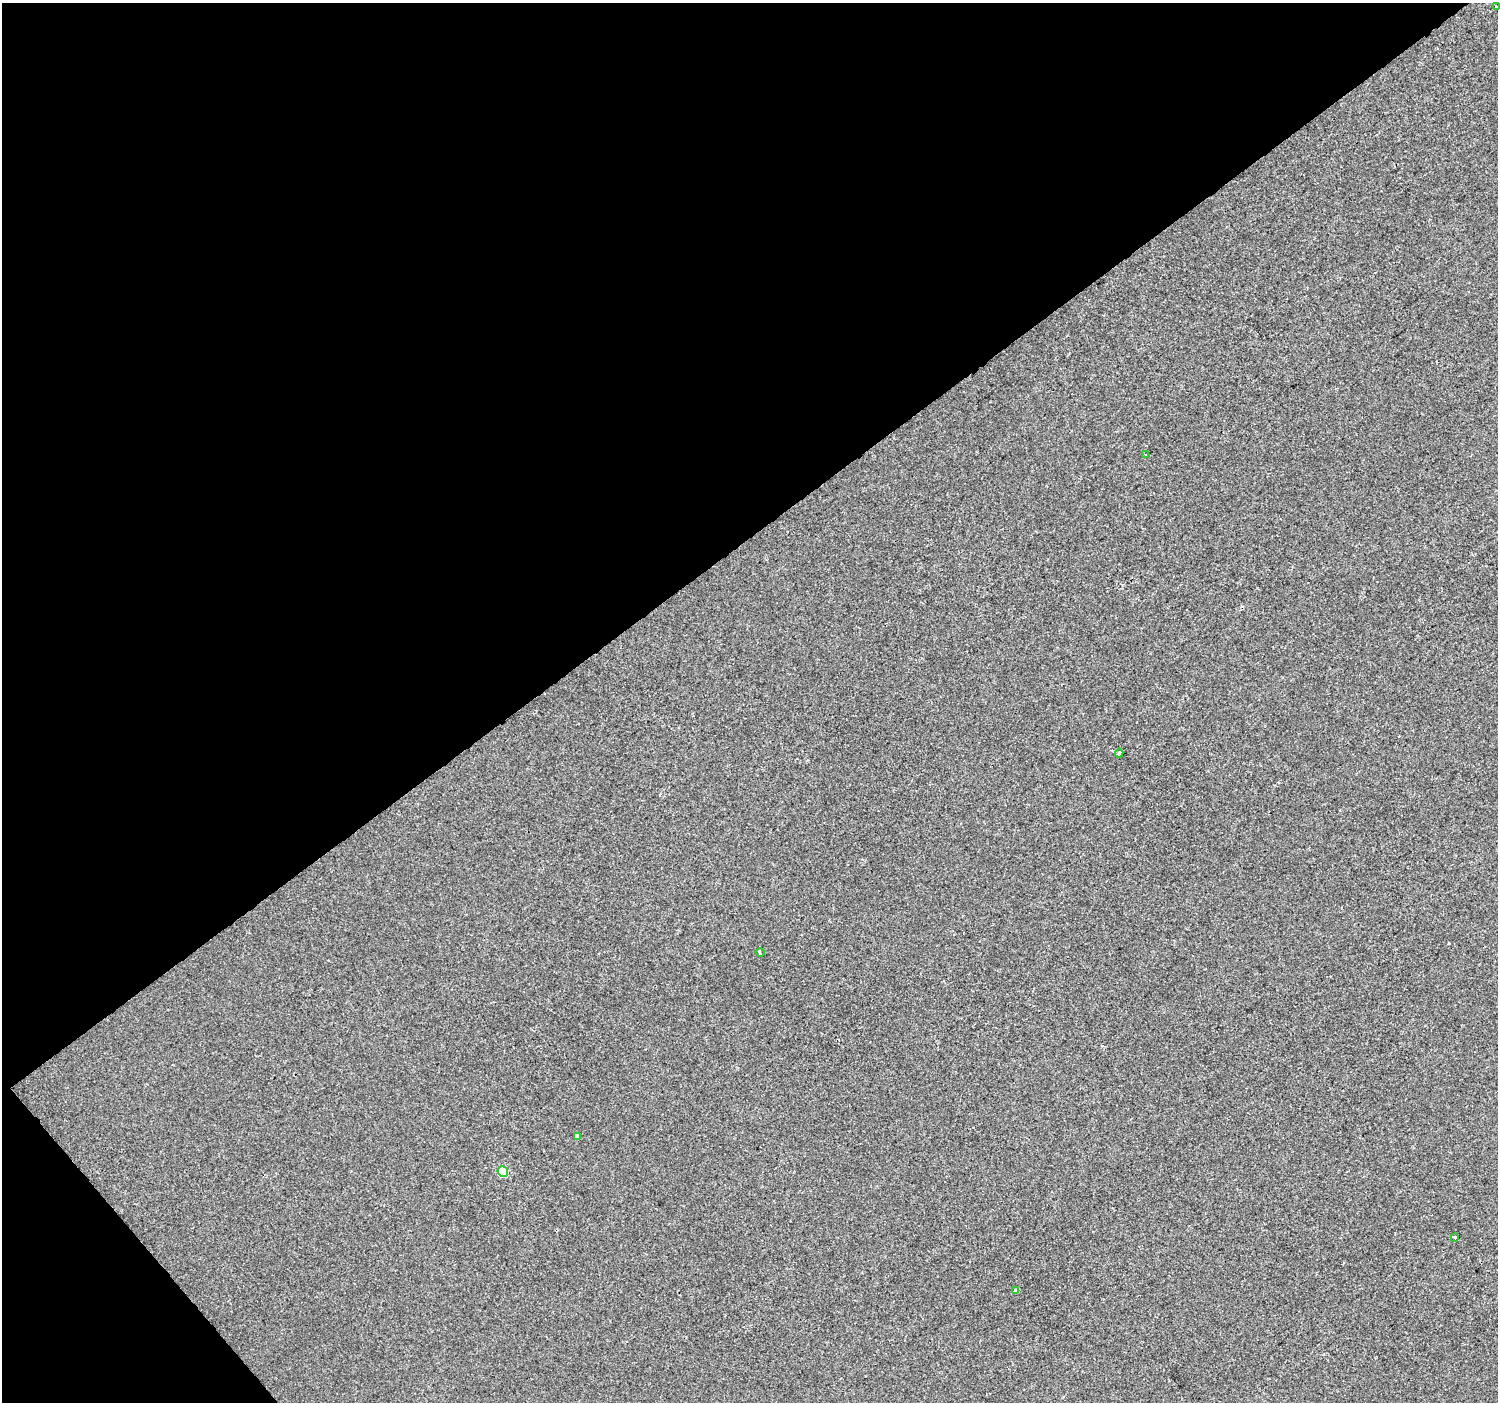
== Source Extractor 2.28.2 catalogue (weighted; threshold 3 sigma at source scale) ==
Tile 5 of 4 x 4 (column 1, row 2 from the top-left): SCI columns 4-1499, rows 2998-4397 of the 5987 x 5932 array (HDU 1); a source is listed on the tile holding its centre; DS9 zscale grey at full resolution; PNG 1500 x 1404 px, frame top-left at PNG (2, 3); each listed source drawn as its Kron ellipse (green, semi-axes under 4 px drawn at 4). Shown black and unused: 40% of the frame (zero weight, under 2 of 3 exposures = <1% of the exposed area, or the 3 px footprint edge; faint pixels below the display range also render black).
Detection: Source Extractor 2.28.2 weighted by HDU 2 'WHT'; one run over the whole footprint, this tile lists its part. Background -4.69e-04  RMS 0.0041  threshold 0.0186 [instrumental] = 3 sigma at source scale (4.5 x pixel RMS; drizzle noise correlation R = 1.50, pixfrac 1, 0.0396/0.0396 arcsec/px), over >= 5 px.
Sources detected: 10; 2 cosmic-ray / hot-pixel residue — neither listed nor drawn; the other 8 listed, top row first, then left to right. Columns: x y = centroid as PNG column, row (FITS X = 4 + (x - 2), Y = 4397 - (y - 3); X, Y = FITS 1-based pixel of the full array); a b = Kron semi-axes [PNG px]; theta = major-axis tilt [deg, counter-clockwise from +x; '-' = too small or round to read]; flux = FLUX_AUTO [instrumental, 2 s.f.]
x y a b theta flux
1496 7 3 3 - 1.8
1146 454 3 2 - 0.23
1119 753 4 3 - 0.63
760 952 4 3 - 3.1
577 1136 4 4 - 1.5
503 1172 5 5 - 14
1454 1237 3 3 - 2.4
1015 1290 3 3 - 1.3
Isophote crosses this tile's border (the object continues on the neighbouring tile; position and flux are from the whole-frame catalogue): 1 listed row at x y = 1496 7